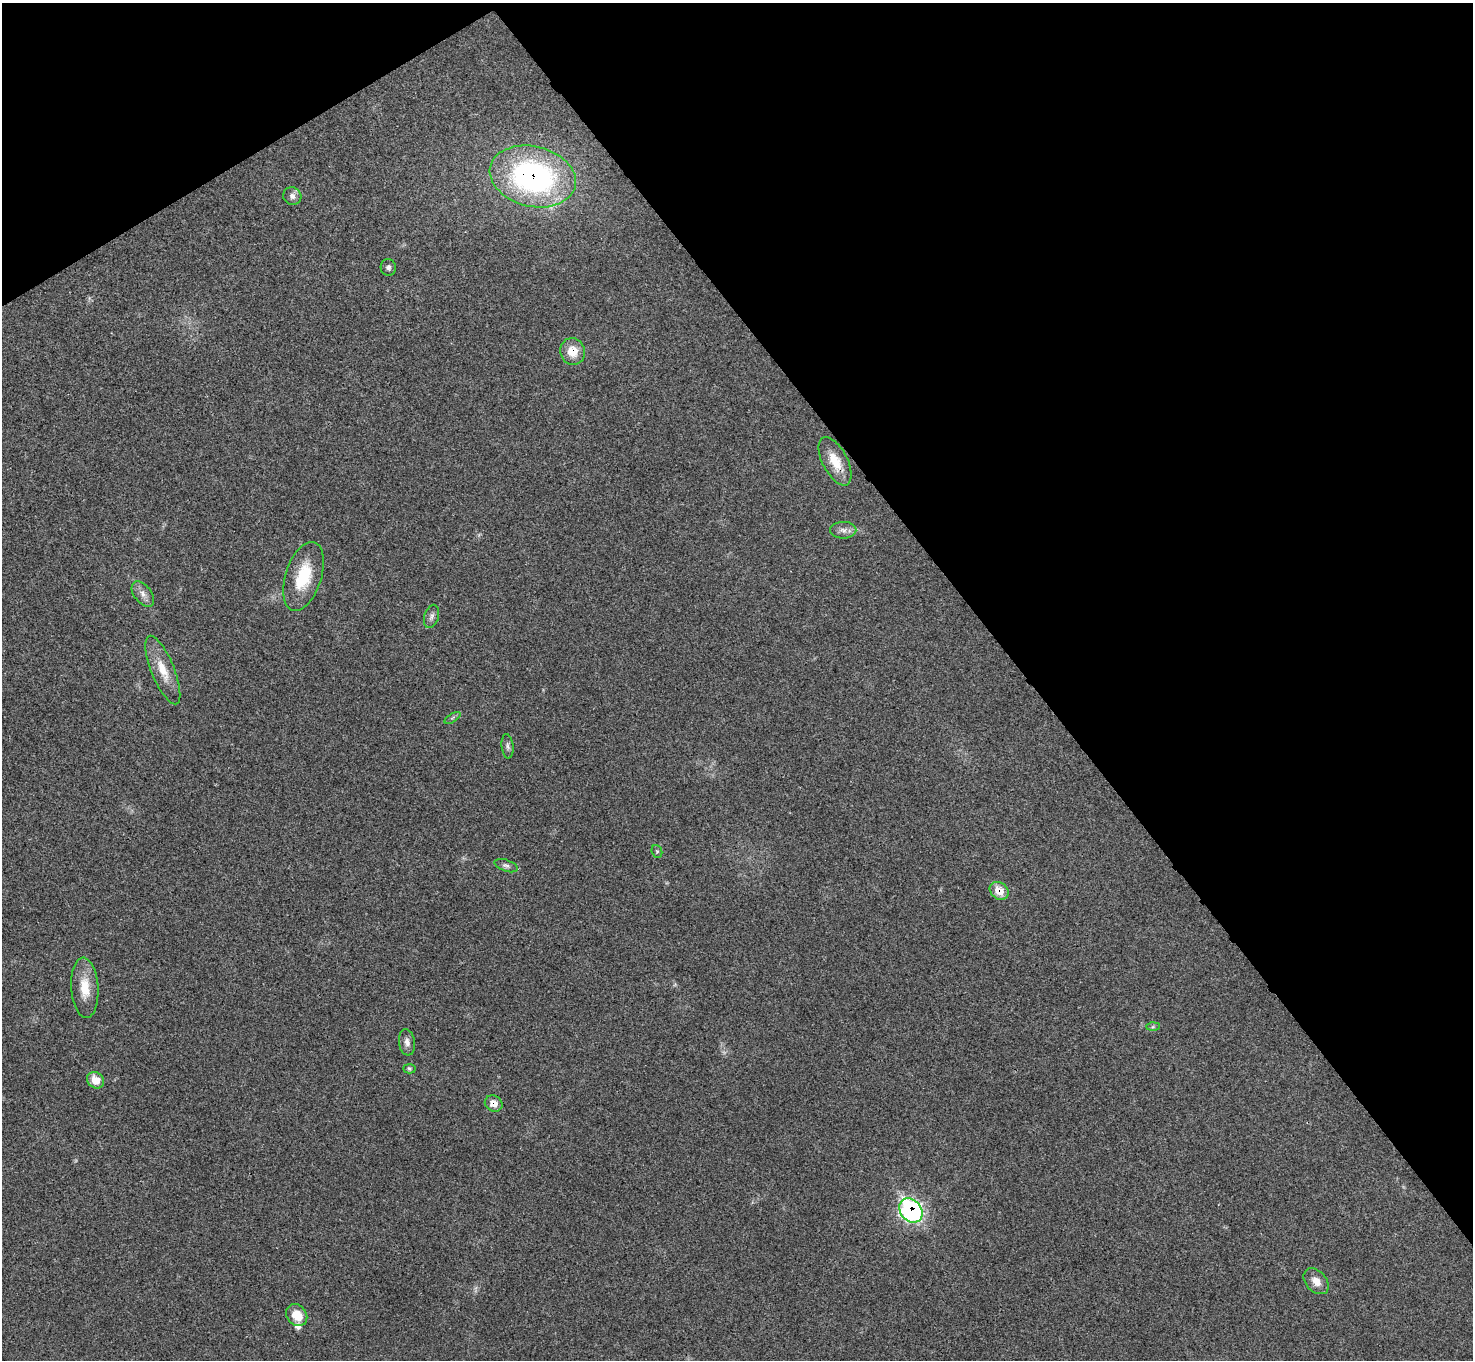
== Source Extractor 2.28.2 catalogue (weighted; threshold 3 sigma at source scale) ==
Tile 3 of 4 x 4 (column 3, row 1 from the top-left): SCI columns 2947-4417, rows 4233-5590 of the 5894 x 5887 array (HDU 1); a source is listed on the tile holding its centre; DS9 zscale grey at full resolution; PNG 1475 x 1362 px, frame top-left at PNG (2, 3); each listed source drawn as its Kron ellipse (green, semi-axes under 4 px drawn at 4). Shown black and unused: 34% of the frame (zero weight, under 3 of 4 exposures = <1% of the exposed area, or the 3 px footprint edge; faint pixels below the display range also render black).
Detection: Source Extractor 2.28.2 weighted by HDU 2 'WHT'; one run over the whole footprint, this tile lists its part. Background 0.0218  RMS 0.0043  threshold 0.0196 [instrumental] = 3 sigma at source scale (4.5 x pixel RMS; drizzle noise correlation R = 1.50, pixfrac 1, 0.05/0.05 arcsec/px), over >= 5 px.
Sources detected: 25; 1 inside a brighter listed object's ellipse — not listed separately; the other 24 listed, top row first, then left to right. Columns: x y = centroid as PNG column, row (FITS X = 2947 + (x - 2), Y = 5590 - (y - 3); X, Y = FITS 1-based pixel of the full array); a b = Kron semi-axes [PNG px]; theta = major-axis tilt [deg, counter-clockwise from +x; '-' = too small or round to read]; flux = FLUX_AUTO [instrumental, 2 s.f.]
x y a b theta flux
533 176 44 30 -14 110
292 196 9 8 - 2.1
388 267 8 7 - 1.4
573 351 13 12 - 7.6
835 461 26 12 -63 9.7
843 530 13 8 0 2.6
303 576 36 18 72 20
143 594 15 8 -53 3.1
431 616 12 7 73 1.8
163 670 36 11 -68 9.6
453 718 9 4 31 0.86
507 746 12 6 -84 1.4
657 851 7 5 -68 0.71
506 866 12 5 -20 1.4
999 891 10 8 -40 7.4
85 988 30 13 -86 10
1153 1027 7 4 2 0.76
407 1042 13 8 -82 2.5
409 1069 6 4 -2 0.74
95 1080 9 7 -38 7.7
494 1103 9 8 - 4.2
911 1210 13 10 -50 100
1316 1281 15 10 -47 4.4
297 1315 12 9 -50 7
Overlapping masked pixels (flux is a lower limit): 6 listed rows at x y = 533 176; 573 351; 835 461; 999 891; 494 1103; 911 1210